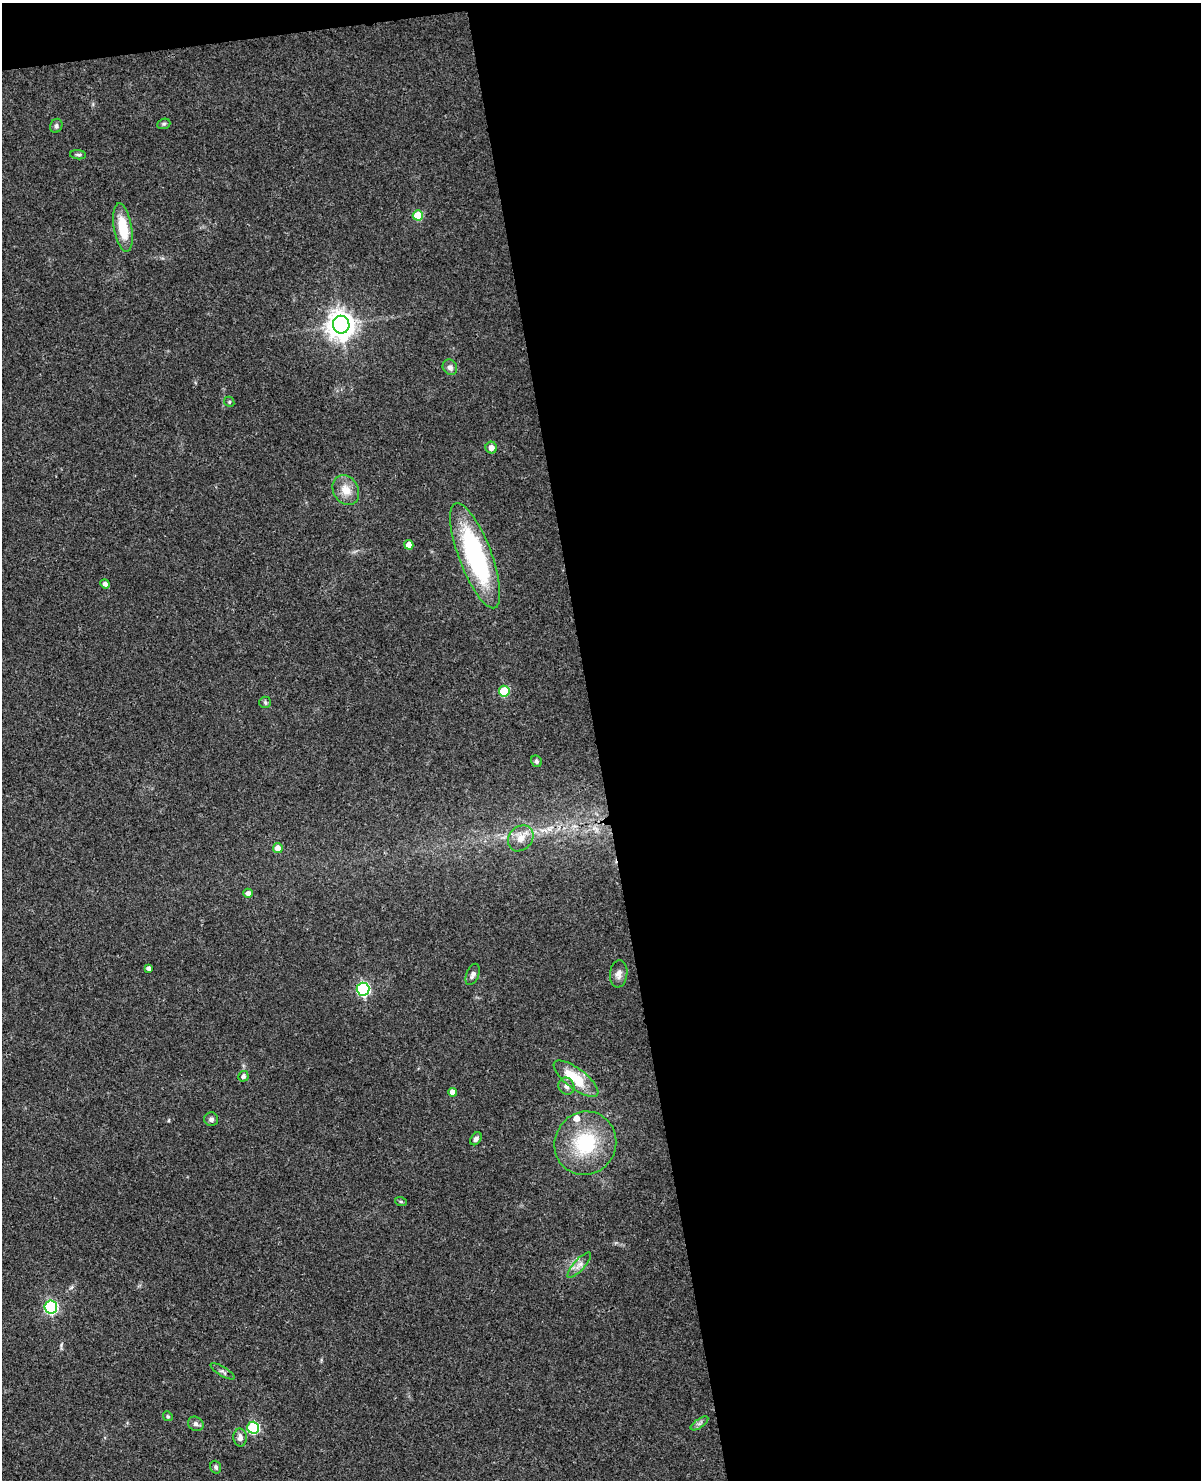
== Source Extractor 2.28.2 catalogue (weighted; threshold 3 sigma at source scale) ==
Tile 4 of 4 x 3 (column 4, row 1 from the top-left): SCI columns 3646-4844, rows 3216-4693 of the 4892 x 4840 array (HDU 1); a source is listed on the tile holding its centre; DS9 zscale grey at full resolution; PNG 1203 x 1482 px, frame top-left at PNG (2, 3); each listed source drawn as its Kron ellipse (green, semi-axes under 4 px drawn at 4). Shown black and unused: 51% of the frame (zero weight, under 3 of 4 exposures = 5% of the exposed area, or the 3 px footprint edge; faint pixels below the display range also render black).
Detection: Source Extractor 2.28.2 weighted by HDU 2 'WHT'; one run over the whole footprint, this tile lists its part. Background 0.0858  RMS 0.0058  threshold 0.0261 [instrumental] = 3 sigma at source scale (4.5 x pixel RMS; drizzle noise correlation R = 1.50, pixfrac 1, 0.05/0.05 arcsec/px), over >= 5 px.
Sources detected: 41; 1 inside a brighter listed object's ellipse — not listed separately; the other 40 listed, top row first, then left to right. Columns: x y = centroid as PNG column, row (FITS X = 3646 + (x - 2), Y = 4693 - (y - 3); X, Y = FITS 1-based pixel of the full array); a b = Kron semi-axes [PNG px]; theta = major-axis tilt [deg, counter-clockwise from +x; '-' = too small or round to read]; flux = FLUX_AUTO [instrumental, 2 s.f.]
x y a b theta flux
164 124 7 5 20 0.95
56 126 7 6 - 1.6
78 155 8 4 -4 1.1
418 215 5 5 - 17
123 228 25 9 -80 18
341 325 9 8 - 700
450 367 8 7 - 2.3
229 402 5 5 - 0.86
491 448 6 5 - 3.4
346 490 16 12 -62 7.8
409 545 5 4 - 6.2
475 556 56 16 -69 90
105 584 5 4 - 2.4
504 691 5 5 - 25
265 702 6 5 - 0.99
536 761 6 5 - 1.3
521 838 14 11 48 6.7
278 848 5 5 - 4.7
248 893 5 4 - 2.5
149 968 4 4 - 1.9
473 974 11 6 68 2.1
619 974 13 8 83 3.2
363 989 6 6 - 87
243 1076 5 5 - 1.9
576 1079 27 10 -37 21
566 1086 9 7 -62 2.5
452 1092 4 4 - 3.5
211 1119 7 6 - 1.8
476 1139 7 5 55 1.8
585 1143 32 30 60 39
401 1202 6 3 -19 0.67
579 1265 16 5 47 3.3
51 1307 6 6 - 90
222 1371 14 4 -31 1.7
168 1416 5 4 - 0.77
699 1423 10 4 35 1.7
196 1424 8 7 - 1.9
253 1428 6 6 - 56
240 1438 9 6 -88 2.8
216 1467 6 5 - 1.4